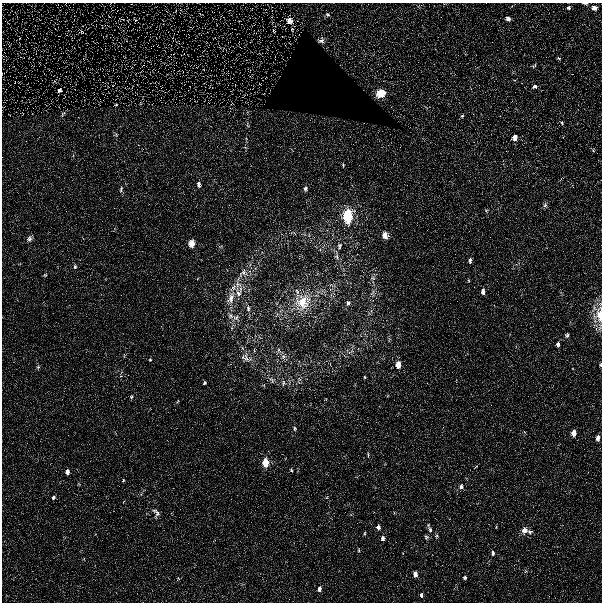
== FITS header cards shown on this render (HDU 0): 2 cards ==
NAXIS1  =                  600 / Width of image
NAXIS2  =                  600 / Height of image

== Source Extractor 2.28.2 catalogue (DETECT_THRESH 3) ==
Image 600 x 600 px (HDU 0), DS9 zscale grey, 1 PNG px = 1 image px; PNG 604 x 604 px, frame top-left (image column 1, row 600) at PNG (2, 3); no overlay
Background 0.00412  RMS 0.0036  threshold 0.0109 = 3 sigma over >= 5 px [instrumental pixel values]
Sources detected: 108; all 108 listed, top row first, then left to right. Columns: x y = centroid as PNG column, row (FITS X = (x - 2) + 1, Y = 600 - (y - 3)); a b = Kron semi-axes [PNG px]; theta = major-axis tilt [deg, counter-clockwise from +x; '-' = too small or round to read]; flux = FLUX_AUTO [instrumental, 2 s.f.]
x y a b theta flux
585 3 5 2 - 0.52
568 7 3 3 - 0.47
594 8 5 4 - 1.5
176 11 6 4 85 0.38
201 14 10 3 -29 0.44
327 15 7 6 - 0.7
123 19 7 4 -15 0.53
508 19 4 4 - 1.1
135 20 9 5 -53 0.84
289 20 11 9 -55 2.7
239 21 5 5 - 0.36
107 25 10 3 -11 0.43
292 29 7 6 - 0.83
274 31 8 6 -63 0.76
81 32 9 7 -25 1.1
20 38 5 3 - 0.29
321 40 13 11 10 2.1
559 58 3 2 - 0.18
534 66 3 2 - 0.25
54 81 7 6 - 0.68
15 82 6 3 73 0.31
535 86 4 3 - 0.44
59 90 6 6 - 1.1
381 93 7 6 - 7
116 105 4 3 - 0.23
22 114 6 4 71 0.38
63 114 11 5 51 0.74
9 115 7 4 -43 0.5
462 116 3 2 - 0.2
562 123 3 3 - 0.23
248 125 10 5 -77 0.63
116 135 6 3 -19 0.21
515 137 5 4 - 1.3
245 147 6 3 -19 0.28
593 150 4 3 - 0.18
343 165 5 3 - 0.27
199 184 6 4 -82 0.81
305 188 7 6 - 0.7
121 189 8 4 81 0.42
545 205 7 6 - 0.53
486 211 5 4 - 0.28
348 216 8 5 88 34
385 235 8 7 - 1.7
29 239 6 5 - 0.64
192 243 7 6 - 2
339 246 10 7 80 1.1
337 256 12 7 -84 1.3
470 260 5 3 - 0.55
75 267 5 4 - 0.38
243 273 17 12 34 3
45 275 3 3 - 0.22
373 278 8 6 -2 0.72
468 280 4 3 - 0.2
238 284 23 11 -88 3.5
233 288 14 7 46 1.8
297 291 11 6 -67 0.99
483 291 5 4 - 1
238 293 15 9 -73 2.4
373 293 9 8 - 1.2
231 298 19 9 70 3
303 302 28 25 60 13
348 303 6 6 - 0.95
248 308 10 6 85 1
599 315 20 11 88 4.3
231 316 10 7 -26 1.1
236 318 11 10 - 1.7
232 328 6 4 -71 0.35
567 335 5 4 - 0.44
558 344 4 3 - 0.79
279 351 14 6 -37 1.3
351 352 13 5 28 1
283 357 9 8 - 1.2
246 358 17 12 -32 2.4
150 360 3 3 - 0.21
398 365 5 4 - 4.4
600 365 3 2 - 0.24
38 367 5 4 - 0.32
365 377 3 3 - 0.25
272 380 11 6 -49 0.92
299 380 11 5 75 0.88
204 383 4 3 - 0.34
283 383 9 6 -89 0.84
131 397 4 4 - 0.36
178 401 4 3 - 0.17
295 428 6 4 -87 0.32
574 433 5 4 - 2.6
598 438 5 4 - 1.2
265 463 6 4 87 9
291 470 3 2 - 0.26
67 472 5 4 - 1.5
123 480 3 2 - 0.19
461 486 6 5 - 0.68
53 497 3 3 - 0.48
156 513 10 6 -59 0.81
378 527 4 4 - 0.78
430 530 8 5 -82 0.57
524 530 6 6 - 1.4
530 532 7 6 - 0.53
365 533 5 2 - 0.23
436 536 5 4 - 0.27
426 537 5 4 - 0.37
383 538 4 3 - 0.81
359 550 4 3 - 0.2
492 553 4 3 - 0.56
415 574 5 4 - 1.6
465 578 3 3 - 0.42
319 589 5 3 - 0.84
421 595 4 3 - 0.4
At the frame edge (FLAGS 8, measured only in part): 3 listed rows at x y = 585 3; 599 315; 600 365